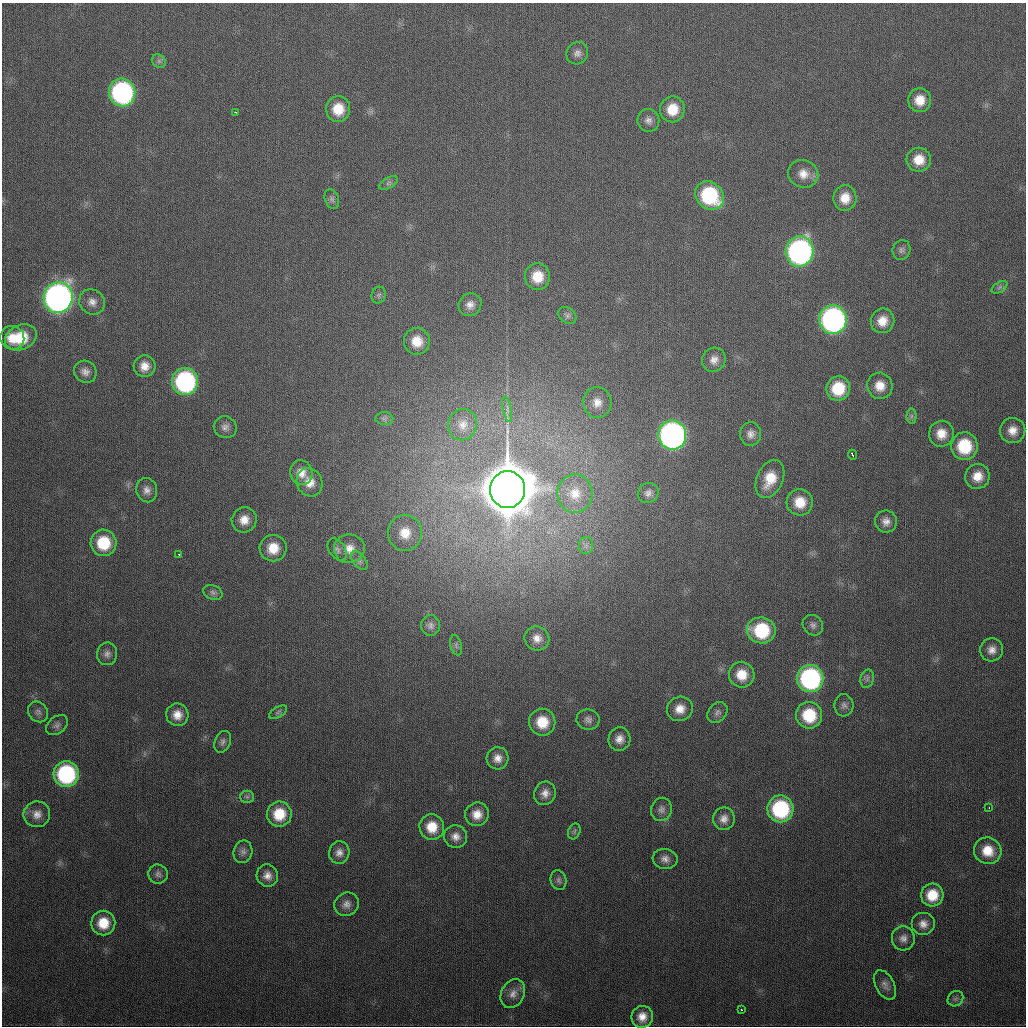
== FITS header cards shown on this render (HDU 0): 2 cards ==
NAXIS1  =                 1024
NAXIS2  =                 1024

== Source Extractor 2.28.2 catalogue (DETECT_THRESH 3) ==
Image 1024 x 1024 px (HDU 0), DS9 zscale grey, 1 PNG px = 1 image px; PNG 1028 x 1028 px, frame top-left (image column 1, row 1024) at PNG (2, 3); each listed source drawn as its Kron ellipse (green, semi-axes under 4 px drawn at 4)
Background 339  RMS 13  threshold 39.7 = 3 sigma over >= 5 px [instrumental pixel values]
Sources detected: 119; all 119 listed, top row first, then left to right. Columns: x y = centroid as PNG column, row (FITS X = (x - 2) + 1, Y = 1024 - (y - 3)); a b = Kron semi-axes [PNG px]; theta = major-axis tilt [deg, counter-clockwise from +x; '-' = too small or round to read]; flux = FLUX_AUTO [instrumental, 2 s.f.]
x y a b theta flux
577 53 11 10 - 5.1e+03
159 61 7 6 - 2.7e+03
122 92 14 13 - 1.9e+05
920 100 12 11 - 1.5e+04
338 109 13 12 - 2.0e+04
672 109 13 12 - 2.1e+04
236 112 4 3 - 2.3e+03
648 120 11 11 - 5.3e+03
919 160 12 12 - 1.6e+04
803 174 15 14 - 1.2e+04
388 183 10 5 29 2.6e+03
710 196 15 13 -45 8.3e+04
845 198 13 11 84 1.4e+04
332 199 10 7 -70 2.9e+03
901 250 10 9 - 3.5e+03
800 251 15 14 - 3.1e+05
537 277 13 12 - 2.0e+04
1000 287 9 5 32 2.3e+03
379 295 8 7 - 2.5e+03
58 298 15 14 - 5.6e+05
92 302 13 12 - 7.5e+03
470 305 12 11 - 6.9e+03
567 315 10 7 -37 3.4e+03
833 320 14 13 - 3.1e+05
882 321 12 11 - 1.3e+04
21 337 16 12 25 2.8e+04
12 338 12 11 - 1.4e+04
417 341 13 13 - 1.7e+04
714 360 12 11 - 7.5e+03
144 366 11 10 - 9.8e+03
85 372 12 10 -38 5.9e+03
185 381 13 13 - 1.6e+05
880 386 13 12 - 1.3e+04
838 388 12 11 - 3.4e+04
597 402 15 14 - 1.2e+04
507 409 13 2 -78 2.1e+03
911 416 7 5 89 2.4e+03
384 419 9 6 -2 2.7e+03
463 425 16 14 70 1.2e+04
225 427 11 10 - 5.0e+03
1013 430 13 12 - 1.1e+04
750 434 12 10 -90 6.2e+03
941 434 13 12 - 1.4e+04
672 435 14 14 - 4.2e+05
964 446 14 13 - 4.5e+04
852 455 5 2 - 2.8e+03
301 473 12 11 - 1.0e+04
977 476 12 12 - 1.3e+04
770 479 20 13 67 2.3e+04
310 482 14 12 -62 1.2e+04
147 490 12 10 -78 6.2e+03
507 490 18 17 - 7.7e+06
648 493 11 9 39 4.5e+03
575 494 19 17 88 2.0e+04
800 502 13 13 - 1.9e+04
244 520 13 12 - 1.2e+04
886 521 11 11 - 6.8e+03
405 533 18 17 - 2.1e+04
103 543 13 13 - 3.6e+04
586 545 8 7 - 3.9e+03
273 548 13 13 - 1.9e+04
349 549 15 14 - 1.2e+04
337 550 12 8 -55 3.8e+03
179 554 3 2 - 1.4e+03
359 561 11 6 -53 3.3e+03
213 592 10 7 -22 3.4e+03
431 625 10 9 - 4.1e+03
813 625 11 9 -46 4.0e+03
761 630 14 13 - 5.6e+04
537 638 12 12 - 8.8e+03
456 645 10 5 -77 2.2e+03
992 650 12 11 - 7.8e+03
107 654 11 10 - 4.7e+03
742 675 13 12 - 1.8e+04
810 678 13 13 - 1.8e+05
867 679 9 6 75 3.1e+03
844 705 11 9 -87 4.1e+03
680 709 13 12 - 1.2e+04
38 712 11 9 -46 4.0e+03
278 712 10 5 30 2.5e+03
717 712 11 8 46 3.9e+03
177 715 11 11 - 1.1e+04
809 715 13 13 - 4.0e+04
588 719 11 10 - 4.7e+03
542 722 13 13 - 2.4e+04
57 725 12 8 39 4.0e+03
619 739 12 11 - 8.1e+03
223 742 11 8 69 3.9e+03
498 758 11 11 - 8.2e+03
66 774 13 12 - 1.1e+05
545 793 12 10 68 7.6e+03
247 797 7 6 - 2.2e+03
989 807 3 2 - 2.7e+03
661 809 12 10 76 5.0e+03
780 809 13 13 - 9.5e+04
37 814 13 13 - 8.5e+03
279 814 12 12 - 2.5e+04
477 814 12 11 - 1.2e+04
724 819 11 10 - 6.8e+03
432 827 13 12 - 2.0e+04
574 831 8 6 69 2.2e+03
456 837 11 11 - 7.4e+03
988 851 14 13 - 2.0e+04
243 852 11 9 78 4.2e+03
339 852 11 10 - 6.4e+03
665 859 12 10 -9 6.1e+03
158 874 9 9 - 3.7e+03
267 876 11 10 - 7.5e+03
559 880 10 8 -74 3.2e+03
932 895 11 11 - 2.2e+04
346 904 12 11 - 6.6e+03
103 923 12 12 - 2.1e+04
923 924 12 11 - 7.9e+03
903 938 12 11 - 6.6e+03
885 985 16 9 -61 5.9e+03
513 994 15 11 62 8.8e+03
955 999 8 7 - 2.7e+03
742 1010 3 3 - 2.5e+03
642 1017 11 10 - 1.0e+04